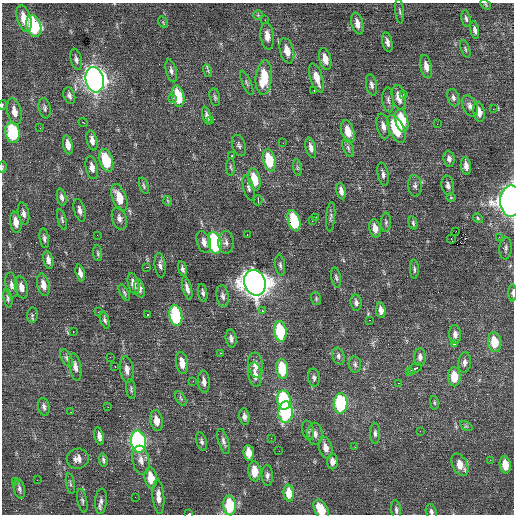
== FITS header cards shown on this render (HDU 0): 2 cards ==
NAXIS1  =                  512 / Axis length
NAXIS2  =                  512 / Axis length

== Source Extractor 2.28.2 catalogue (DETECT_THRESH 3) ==
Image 512 x 512 px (HDU 0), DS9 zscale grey, 1 PNG px = 1 image px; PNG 516 x 516 px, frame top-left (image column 1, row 512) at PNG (2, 3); each listed source drawn as its Kron ellipse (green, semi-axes under 4 px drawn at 4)
Background 0.275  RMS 0.79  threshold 2.36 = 3 sigma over >= 5 px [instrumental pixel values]
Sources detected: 207; all 207 listed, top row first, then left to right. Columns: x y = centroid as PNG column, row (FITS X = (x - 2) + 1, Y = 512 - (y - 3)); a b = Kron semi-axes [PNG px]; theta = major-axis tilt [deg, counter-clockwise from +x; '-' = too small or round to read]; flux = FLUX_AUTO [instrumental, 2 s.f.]
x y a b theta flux
486 5 5 3 - 53
400 11 12 3 -85 120
258 15 5 5 - 67
24 18 14 7 -74 840
466 19 9 4 -79 120
265 20 2 2 - 30
163 22 6 4 -56 62
357 23 11 5 -77 440
34 26 11 7 -73 4400
475 30 9 4 -79 180
267 36 13 6 -84 500
387 42 10 5 -77 220
465 49 9 3 -71 89
287 51 13 7 -76 640
76 59 11 5 -77 170
325 59 11 6 -76 580
426 67 12 5 -78 380
171 71 12 5 -76 180
208 71 6 4 -73 81
264 78 17 8 85 1600
316 78 15 6 -72 640
95 80 13 9 -77 35000
247 83 13 4 -65 120
371 85 11 5 -79 190
314 91 3 2 - 160
404 94 3 2 - 250
69 96 8 5 -71 170
178 96 11 6 -78 1900
215 97 9 5 -77 110
399 97 12 6 -77 580
172 98 3 3 - 69
453 98 9 5 -74 160
388 100 12 5 -85 170
2 105 5 3 - 42
470 106 11 7 -65 240
45 108 10 6 -79 160
493 109 3 2 - 56
14 112 13 7 -78 440
479 112 10 5 -80 430
207 116 9 4 -74 180
211 120 3 2 - 75
402 121 12 6 -78 2000
83 123 5 2 - 260
437 124 2 2 - 88
383 126 13 6 -78 310
40 128 3 2 - 38
396 129 15 7 -64 2200
348 131 12 6 -74 750
12 133 10 7 -80 3600
92 140 10 5 -77 300
283 143 2 2 - 32
68 145 10 5 -78 430
239 145 11 6 -71 150
311 148 10 5 -76 250
348 148 10 5 -66 120
232 156 3 2 - 380
449 159 8 5 -83 190
106 160 12 6 -74 2100
269 160 11 6 -76 1900
466 166 9 5 -81 330
2 167 6 3 81 47
231 167 9 4 -89 85
92 168 11 6 -77 330
297 168 8 4 -82 84
383 174 12 5 -79 190
254 179 11 6 -77 1300
448 185 10 6 -80 220
144 186 8 4 -72 93
415 186 10 6 -84 180
249 188 13 5 -76 170
341 191 8 4 -77 260
62 197 9 4 -78 180
119 198 14 7 -71 1100
451 198 5 3 - 47
258 200 5 2 - 41
168 201 5 3 - 46
511 201 15 11 89 26000
80 210 11 5 -75 240
23 213 11 5 -78 200
316 217 3 2 - 120
331 217 15 4 85 150
119 218 11 7 -75 250
478 218 5 4 - 60
62 219 11 3 -74 92
312 220 3 2 - 46
294 221 11 6 -73 2900
16 222 10 5 -80 510
386 222 9 5 85 120
413 223 7 4 -75 97
375 228 9 5 -78 480
456 231 2 2 - 43
97 235 2 2 - 34
247 235 3 2 - 270
499 237 3 3 - 43
44 238 10 4 -82 130
451 239 4 2 - 62
204 242 11 7 -72 320
226 242 11 8 -88 230
215 243 11 6 -77 7100
505 248 11 6 85 140
98 253 8 4 -85 88
48 260 9 5 -78 280
160 265 12 5 -83 210
280 265 11 5 -82 140
147 267 3 2 - 610
182 269 7 4 -75 140
414 269 9 4 -88 100
80 273 8 4 -77 240
336 278 10 5 -80 130
255 283 13 10 -69 71000
133 284 11 5 -75 360
11 285 12 6 -80 250
43 285 11 6 -77 440
21 287 11 6 -77 370
139 288 9 5 -77 220
187 288 11 4 -74 270
124 293 9 4 -61 100
203 293 9 4 -79 130
512 293 8 3 -89 120
223 296 11 6 -81 190
8 298 10 4 -80 110
316 299 6 5 - 86
356 303 8 5 -82 180
381 310 8 4 -83 310
263 311 3 3 - 180
99 312 3 2 - 470
32 315 7 5 82 96
148 315 3 2 - 560
176 315 11 6 -79 4700
105 320 9 4 -73 110
370 320 3 2 - 80
280 331 10 6 -81 3200
73 332 3 2 - 140
455 335 9 6 -86 240
231 339 9 5 -79 200
494 342 10 6 -82 1200
454 344 4 3 - 110
221 353 3 3 - 91
338 356 9 6 -70 160
110 357 2 2 - 26
420 357 9 5 88 210
66 358 9 5 -62 130
465 362 10 6 85 210
182 363 11 6 -80 580
355 364 8 6 -84 130
256 365 12 7 -83 430
115 366 2 2 - 260
75 367 14 5 -80 260
282 369 10 6 -83 2100
415 369 7 3 28 540
127 370 13 6 -81 350
409 371 3 2 - 140
255 375 12 7 -81 510
454 377 9 6 -88 950
314 378 9 6 -82 150
193 381 3 2 - 52
204 382 11 6 -85 280
399 383 3 2 - 53
131 389 10 5 -81 110
181 399 8 4 -59 87
284 400 10 6 -83 3700
340 403 10 7 87 5100
434 403 7 3 -81 71
44 407 9 5 -79 170
108 407 2 2 - 33
71 412 2 2 - 35
286 412 10 7 88 5100
244 417 8 5 -81 220
156 421 10 6 -79 560
466 426 6 4 -31 68
308 430 10 5 -79 130
420 431 2 2 - 33
375 433 10 5 -90 150
315 434 11 7 -86 270
99 436 9 4 -77 260
271 438 3 2 - 42
201 441 9 5 -73 140
223 441 13 5 -72 190
138 442 11 7 -80 11000
355 447 3 2 - 60
326 448 11 6 -76 410
279 451 2 2 - 24
249 453 8 5 -85 660
78 459 11 10 - 380
103 460 7 4 -81 120
141 460 14 8 -79 410
490 460 2 2 - 28
333 462 8 5 89 300
460 465 12 7 -63 630
505 465 9 5 -82 850
254 471 10 6 -86 940
267 475 10 5 -88 190
151 478 10 6 -82 960
37 480 2 2 - 35
15 482 2 2 - 27
70 484 10 3 -80 85
19 489 10 5 -77 150
289 493 8 5 -85 730
135 497 2 2 - 31
158 497 17 5 -85 440
82 501 12 4 -79 140
101 501 12 6 84 220
230 505 10 6 -86 2600
321 510 11 6 -62 1200
396 510 10 5 -83 140
431 512 7 5 -71 140
189 514 2 2 - 89
At the frame edge (FLAGS 8, measured only in part): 7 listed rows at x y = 2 105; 2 167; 511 201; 512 293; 321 510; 431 512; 189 514